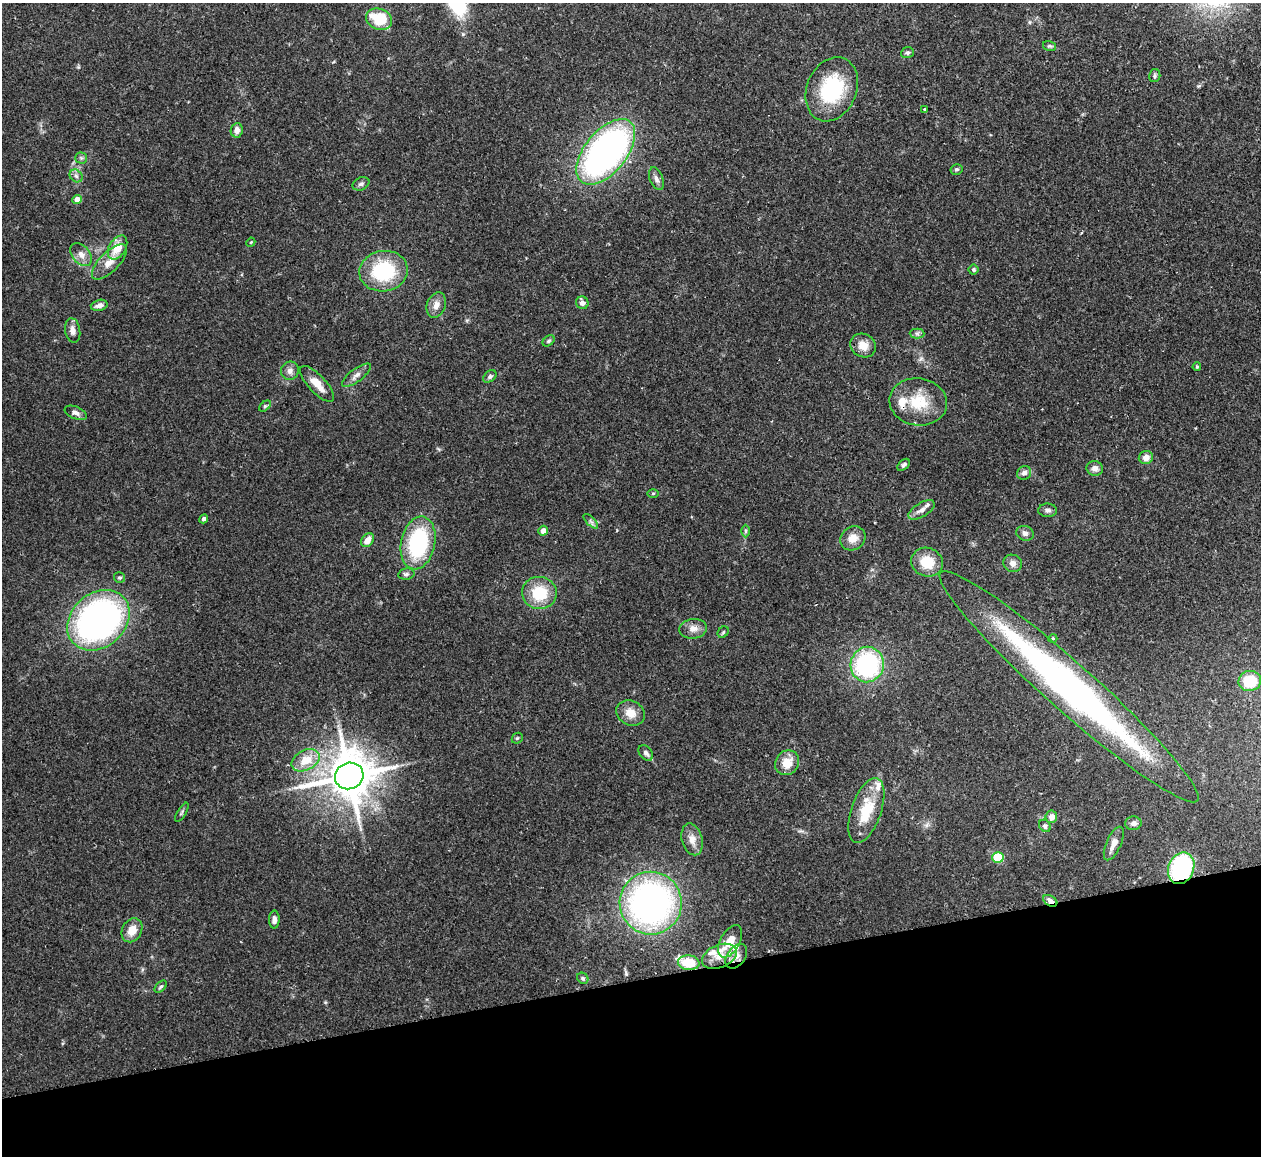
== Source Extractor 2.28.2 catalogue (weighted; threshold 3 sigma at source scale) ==
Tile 14 of 4 x 4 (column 2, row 4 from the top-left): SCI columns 1316-2574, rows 159-1312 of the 5149 x 5047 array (HDU 1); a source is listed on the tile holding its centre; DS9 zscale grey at full resolution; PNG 1263 x 1158 px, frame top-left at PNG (2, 3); each listed source drawn as its Kron ellipse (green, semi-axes under 4 px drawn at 4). Shown black and unused: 15% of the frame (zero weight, under 2 of 3 exposures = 3% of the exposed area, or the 3 px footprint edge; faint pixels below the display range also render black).
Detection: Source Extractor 2.28.2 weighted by HDU 2 'WHT'; one run over the whole footprint, this tile lists its part. Background 0.0823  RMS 0.0059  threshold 0.0264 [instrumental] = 3 sigma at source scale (4.5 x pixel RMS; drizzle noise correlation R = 1.50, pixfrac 1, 0.05/0.05 arcsec/px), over >= 5 px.
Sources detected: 93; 6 inside a brighter listed object's ellipse — not listed separately; the other 87 listed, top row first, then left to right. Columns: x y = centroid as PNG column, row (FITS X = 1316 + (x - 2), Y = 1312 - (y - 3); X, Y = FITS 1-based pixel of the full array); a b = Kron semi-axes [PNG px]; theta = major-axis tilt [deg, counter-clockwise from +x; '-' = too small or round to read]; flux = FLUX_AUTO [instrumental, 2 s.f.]
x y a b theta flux
379 19 13 10 -22 21
1050 46 7 5 -15 0.95
907 53 6 5 - 1.2
1155 76 6 5 - 1.3
832 89 33 25 67 44
925 109 4 3 - 2
237 130 7 6 - 3.4
606 152 39 21 50 220
81 158 5 5 - 1.1
956 169 6 5 - 1
76 176 7 5 -44 1.7
656 179 12 6 -68 2.4
361 184 9 6 26 1.7
77 200 5 4 - 6.1
251 242 5 3 - 0.51
117 247 13 8 59 9.3
81 254 13 9 -51 4.3
109 262 23 9 45 7.5
973 270 5 5 - 0.93
384 271 24 20 9 40
582 303 6 6 - 2.9
99 305 8 5 15 3.1
436 305 13 9 69 4.4
73 330 12 7 -80 3.4
917 333 7 5 -1 1.3
549 341 7 4 40 0.99
863 345 13 11 -26 6.6
1197 367 4 3 - 0.68
290 371 9 8 - 2.8
356 375 17 6 36 3.1
490 376 7 5 39 1.3
317 384 23 8 -47 8.4
918 402 29 23 -9 20
265 406 7 4 44 0.95
76 413 12 6 -23 2.3
1146 457 7 6 - 3.6
904 465 7 4 43 1.3
1095 468 8 7 - 3
1024 473 7 6 - 2.4
653 493 5 3 - 0.6
922 510 14 7 31 3.2
1048 510 9 7 0 1.9
204 519 4 4 - 1.6
591 521 9 3 -45 1.3
543 531 5 4 - 4.3
746 531 6 4 -90 0.99
1025 533 9 7 -19 2.2
853 538 13 11 36 6.4
367 540 7 5 52 4.6
418 543 27 17 78 56
927 562 16 14 -25 13
1013 563 9 8 - 3
406 574 8 5 10 1.4
119 578 5 5 - 1
539 593 17 16 - 20
98 620 34 27 42 210
693 629 14 9 7 4.5
723 632 6 5 - 0.86
1053 639 4 3 - 1.2
867 665 18 16 79 71
1250 681 11 10 - 20
1069 687 172 24 -42 250
631 713 15 12 -28 7.3
517 738 6 5 - 0.83
646 753 9 6 -51 2
306 760 15 10 26 11
787 763 13 11 51 8.7
349 776 14 13 - 2300
866 811 34 15 71 22
182 812 11 3 59 0.95
1051 817 6 6 - 4.2
1133 823 8 7 - 2.1
1045 826 6 5 - 1.4
692 839 16 10 -75 5.5
1114 843 18 7 66 5
998 858 6 5 - 23
1181 868 16 12 68 68
1050 901 8 5 -31 3.5
651 903 31 31 - 210
274 919 9 5 89 2.5
132 930 12 9 60 7.2
730 941 17 10 61 7.9
719 956 18 11 23 7.5
736 956 14 9 53 4.5
689 963 11 7 -4 16
583 978 6 5 - 1.1
161 987 7 4 44 1.1
Overlapping masked pixels (flux is a lower limit): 4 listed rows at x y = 1069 687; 1181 868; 1050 901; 651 903